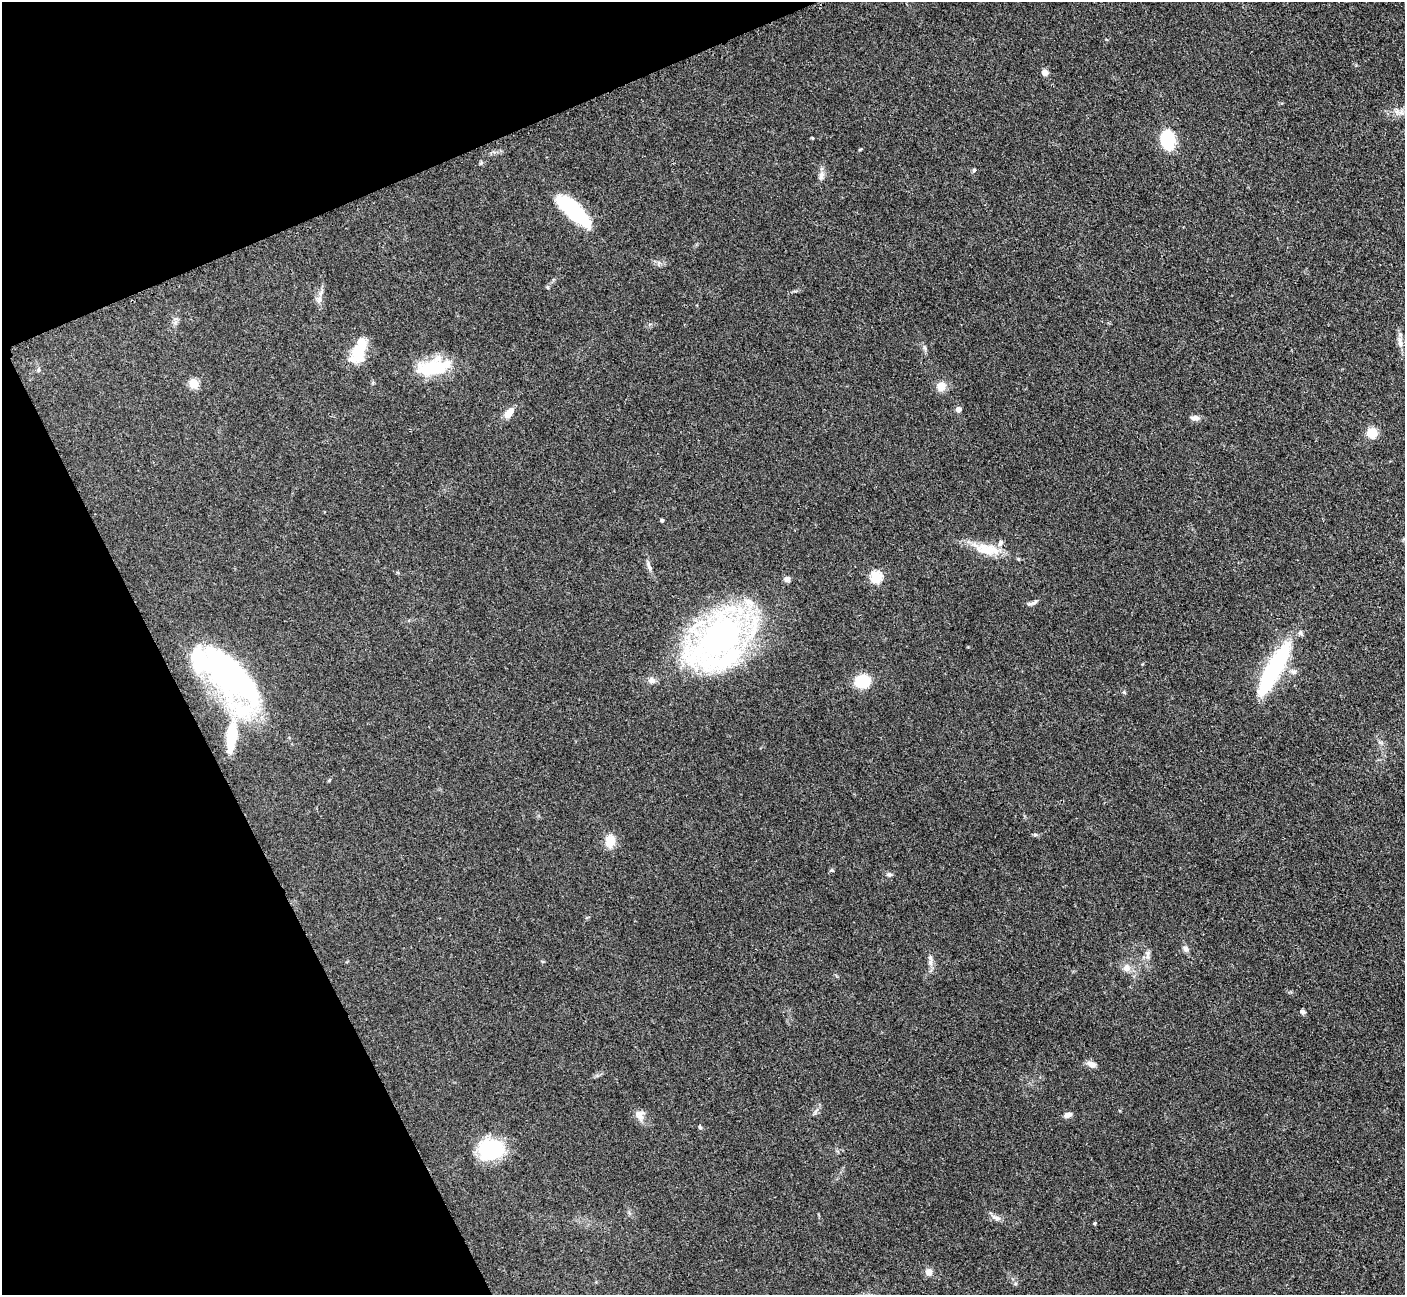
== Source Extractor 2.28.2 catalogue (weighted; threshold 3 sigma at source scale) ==
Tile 5 of 4 x 4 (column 1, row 2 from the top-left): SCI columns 18-1420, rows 2887-4179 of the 5647 x 5638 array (HDU 1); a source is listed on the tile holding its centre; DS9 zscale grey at full resolution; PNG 1407 x 1297 px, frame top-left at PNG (2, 2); no overlay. Shown black and unused: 21% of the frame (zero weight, under 3 of 4 exposures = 2% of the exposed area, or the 3 px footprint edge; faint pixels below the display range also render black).
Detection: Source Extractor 2.28.2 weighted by HDU 2 'WHT'; one run over the whole footprint, this tile lists its part. Background 0.0833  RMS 0.0058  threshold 0.026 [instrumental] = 3 sigma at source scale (4.5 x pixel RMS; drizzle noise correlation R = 1.50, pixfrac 1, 0.05/0.05 arcsec/px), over >= 5 px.
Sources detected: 56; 2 inside a brighter object's white glare — not listed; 3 inside a brighter listed object's ellipse — not listed separately; the other 51 listed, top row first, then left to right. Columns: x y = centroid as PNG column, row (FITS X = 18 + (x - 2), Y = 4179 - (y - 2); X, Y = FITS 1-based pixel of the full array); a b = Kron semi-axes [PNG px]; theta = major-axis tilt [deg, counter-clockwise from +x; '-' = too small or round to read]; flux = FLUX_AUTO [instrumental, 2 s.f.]
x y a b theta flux
1045 73 7 6 - 3.1
1401 112 7 6 - 2.2
812 138 4 3 - 0.52
1168 140 14 10 -84 34
860 149 5 3 - 0.53
974 170 5 4 - 1.1
821 176 13 7 81 2.9
574 211 36 12 -42 60
319 299 11 7 89 2.9
1400 342 18 6 -79 3.5
925 348 7 4 -71 1.1
359 350 31 15 64 16
434 367 42 18 12 28
39 370 6 4 89 0.8
193 383 5 5 - 25
941 386 11 10 - 6
958 409 7 6 - 1.8
509 413 11 7 54 7.2
1195 418 12 6 -3 2.6
1372 433 10 10 - 8.6
662 520 4 4 - 0.74
1000 543 11 6 61 2.6
983 550 26 17 -36 13
649 566 12 5 -68 2
876 577 6 5 - 49
787 579 8 6 28 1.9
1033 603 11 5 29 1.8
720 638 58 32 39 220
1273 671 68 15 61 66
1293 672 7 7 - 1.8
230 674 78 33 -52 160
652 680 9 7 -3 2.9
862 681 14 11 16 22
1124 692 5 4 - 0.73
232 736 40 11 82 25
610 841 13 10 78 8.9
832 870 6 4 -21 0.77
889 875 7 5 0 1.2
1186 949 9 7 -65 2.1
1148 954 15 6 -88 2.7
930 958 9 6 -74 2.1
1127 968 11 10 - 4
1302 1012 7 5 -32 1.4
1091 1064 11 7 -25 3.5
639 1115 14 11 -81 4.2
1067 1115 9 6 15 3
700 1127 6 4 -44 0.8
491 1150 27 22 7 38
996 1218 12 7 -22 2.8
1094 1223 5 3 - 0.62
929 1272 8 7 - 3.6
Unlisted compact peaks at least as high as the median listed source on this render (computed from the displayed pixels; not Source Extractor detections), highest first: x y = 481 163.